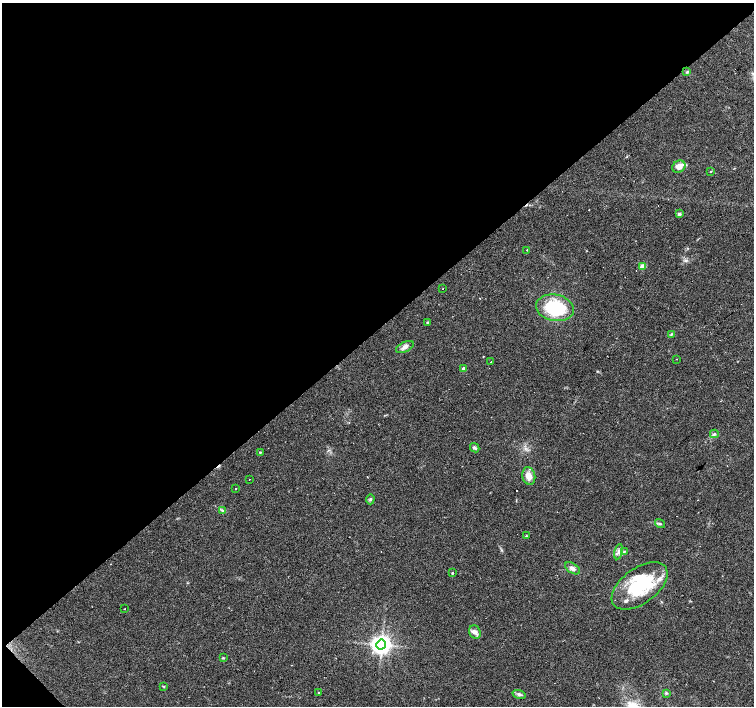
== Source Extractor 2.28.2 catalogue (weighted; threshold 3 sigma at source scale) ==
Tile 5 of 4 x 4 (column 1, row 2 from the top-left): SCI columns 1-1504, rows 3025-4432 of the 6014 x 5983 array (HDU 1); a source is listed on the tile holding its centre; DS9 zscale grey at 2 x 2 block average (1 PNG px = mean of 2 x 2 image px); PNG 756 x 708 px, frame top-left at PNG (2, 3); each listed source drawn as its Kron ellipse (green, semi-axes under 4 px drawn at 4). Shown black and unused: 47% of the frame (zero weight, under 2 of 3 exposures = <1% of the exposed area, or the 3 px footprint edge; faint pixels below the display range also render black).
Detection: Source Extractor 2.28.2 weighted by HDU 2 'WHT'; one run over the whole footprint, this tile lists its part. Background 0.074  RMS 0.0064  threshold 0.0287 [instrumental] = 3 sigma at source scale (4.5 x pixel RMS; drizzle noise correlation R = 1.50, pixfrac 1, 0.0396/0.0396 arcsec/px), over >= 5 px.
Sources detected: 50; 10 cosmic-ray / hot-pixel residue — neither listed nor drawn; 3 inside a brighter listed object's ellipse — not listed separately; the other 37 listed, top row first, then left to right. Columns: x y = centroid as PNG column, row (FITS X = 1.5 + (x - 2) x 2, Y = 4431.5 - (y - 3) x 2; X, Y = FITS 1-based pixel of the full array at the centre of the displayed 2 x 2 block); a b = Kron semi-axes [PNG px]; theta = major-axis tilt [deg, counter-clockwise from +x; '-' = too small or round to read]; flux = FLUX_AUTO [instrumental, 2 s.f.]
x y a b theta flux
687 72 4 3 - 1.6
679 167 7 6 - 11
711 172 2 2 - 1.7
679 214 4 4 - 2.5
527 250 2 2 - 1.1
642 267 3 3 - 28
443 289 2 2 - 0.89
555 308 19 13 -11 95
427 322 3 2 - 1
671 334 4 3 - 1.4
405 347 9 5 26 6.3
677 359 2 2 - 0.66
491 362 2 2 - 13
464 369 3 3 - 12
714 434 4 4 - 2.6
475 448 5 3 - 3.4
260 452 3 3 - 1.7
529 476 9 6 -76 13
249 479 2 2 - 1.1
236 489 2 2 - 2.6
370 499 5 3 - 2.4
222 510 4 3 - 1.9
660 523 5 3 - 2.2
526 536 4 2 - 1.1
619 552 8 4 77 5.2
624 552 3 2 - 1.1
572 568 8 5 -33 5.8
452 573 3 2 - 1.6
640 586 32 17 36 100
125 609 2 2 - 0.83
475 632 7 5 -59 6.3
381 644 5 5 - 930
223 658 4 3 - 1.3
163 686 4 2 - 1.1
319 693 2 2 - 2.5
666 693 4 3 - 1.7
519 694 6 3 -16 4.1
Diffuse or blended objects may show on this block-average render without a row.